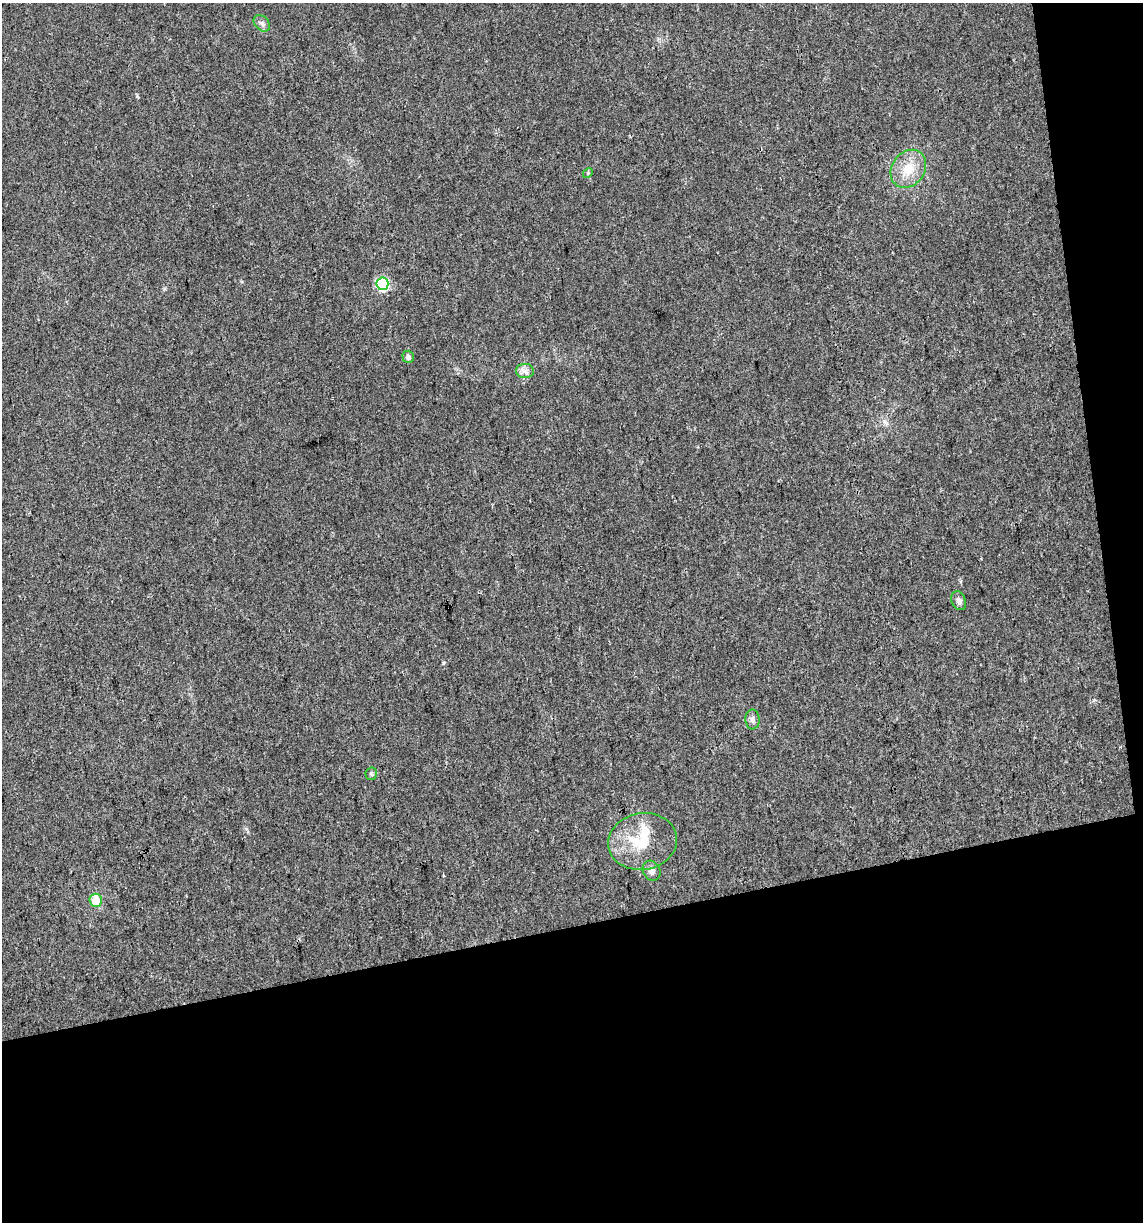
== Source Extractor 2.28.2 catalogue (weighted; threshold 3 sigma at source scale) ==
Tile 4 of 2 x 2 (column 2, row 2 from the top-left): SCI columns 1164-2304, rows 1-1220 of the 2342 x 2441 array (HDU 1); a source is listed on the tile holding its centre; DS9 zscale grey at full resolution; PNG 1145 x 1224 px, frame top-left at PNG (2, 3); each listed source drawn as its Kron ellipse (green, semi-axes under 4 px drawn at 4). Shown black and unused: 28% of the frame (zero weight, under 3 of 4 exposures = <1% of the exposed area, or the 3 px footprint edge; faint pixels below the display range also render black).
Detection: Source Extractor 2.28.2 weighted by HDU 2 'WHT'; one run over the whole footprint, this tile lists its part. Background 0.0199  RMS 0.0052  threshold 0.0233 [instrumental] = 3 sigma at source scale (4.5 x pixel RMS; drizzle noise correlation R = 1.50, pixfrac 1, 0.0396/0.0396 arcsec/px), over >= 5 px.
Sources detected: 13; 1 inside a brighter object's white glare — neither listed nor drawn; the other 12 listed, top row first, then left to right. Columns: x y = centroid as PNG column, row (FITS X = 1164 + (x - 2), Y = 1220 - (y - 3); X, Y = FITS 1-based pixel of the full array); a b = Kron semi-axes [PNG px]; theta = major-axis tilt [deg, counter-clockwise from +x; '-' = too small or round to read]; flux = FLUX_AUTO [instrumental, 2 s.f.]
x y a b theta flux
262 23 9 6 -46 1.8
908 169 20 16 54 12
588 173 5 4 - 0.66
382 284 6 6 - 59
408 357 6 5 - 2.2
525 371 9 7 -2 2.6
959 601 10 7 -68 2
752 719 10 7 -89 2.1
371 774 6 6 - 1
642 841 34 28 10 24
651 871 10 8 -62 2.5
96 900 6 6 - 11
Unlisted compact peaks at least as high as the median listed source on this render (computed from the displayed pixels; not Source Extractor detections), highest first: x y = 443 663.